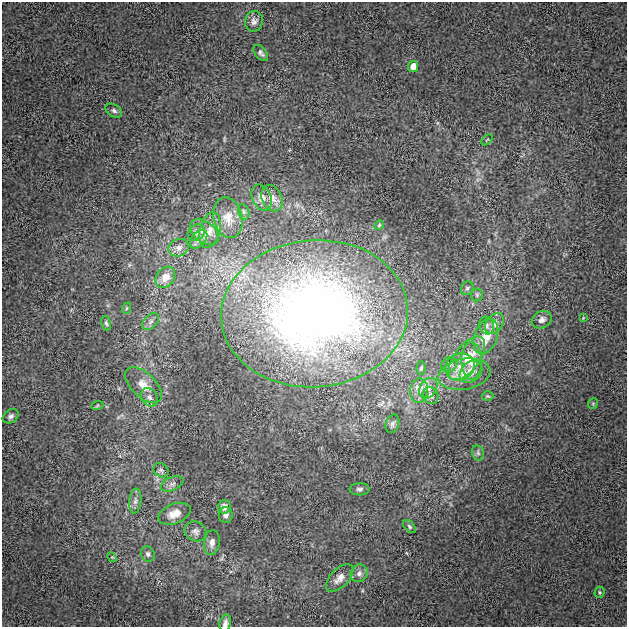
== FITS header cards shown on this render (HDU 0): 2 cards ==
NAXIS1  =                  625
NAXIS2  =                  625

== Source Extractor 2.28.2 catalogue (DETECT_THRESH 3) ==
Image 625 x 625 px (HDU 0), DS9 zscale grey, 1 PNG px = 1 image px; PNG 629 x 629 px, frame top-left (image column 1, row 625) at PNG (2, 2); each listed source drawn as its Kron ellipse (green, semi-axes under 4 px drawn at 4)
Background 0.0208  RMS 0.027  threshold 0.0806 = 3 sigma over >= 5 px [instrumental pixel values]
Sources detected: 61; all 61 listed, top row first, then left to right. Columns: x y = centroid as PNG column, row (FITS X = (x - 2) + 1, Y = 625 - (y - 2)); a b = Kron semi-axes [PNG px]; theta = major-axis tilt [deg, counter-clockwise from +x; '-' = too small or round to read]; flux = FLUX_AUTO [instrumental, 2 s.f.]
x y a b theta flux
254 21 10 8 76 8.3
261 53 9 5 -50 5
413 66 5 5 - 20
114 111 9 6 -33 5.2
487 140 6 2 44 1.3
262 198 14 9 -64 14
272 198 13 10 -66 13
244 212 8 5 -73 4
228 218 20 14 -76 25
379 225 5 4 - 2.3
210 230 18 10 76 18
205 232 16 10 -36 19
196 233 9 7 38 6.7
198 239 11 6 49 8.8
179 248 10 8 24 10
165 277 11 9 52 20
467 288 7 6 - 3.9
477 295 6 6 - 3.5
127 308 6 3 70 2
314 314 93 73 4 1500
583 318 4 4 - 1.4
542 320 10 8 29 8.6
151 321 10 6 45 6.5
106 323 7 4 -78 3.6
495 323 12 8 52 9.7
487 326 9 7 -70 6.1
486 336 18 11 69 38
467 358 25 12 53 46
472 361 19 10 -89 31
449 365 8 7 - 5.9
460 367 15 13 27 22
421 368 6 4 87 2.5
471 372 12 9 43 17
464 374 26 15 10 35
143 385 22 12 -44 23
428 388 11 8 57 12
419 391 12 9 84 13
431 396 9 7 -56 7.7
487 396 6 4 -2 2.2
149 397 10 7 -55 8
593 404 5 5 - 2
97 406 6 4 20 2
11 416 9 6 35 5.8
392 424 9 6 72 5.2
478 453 8 6 -76 4
161 470 8 6 -38 5
172 484 12 6 23 7.2
360 489 10 6 1 5.4
135 501 12 6 83 8.1
224 507 7 6 - 10
175 514 17 10 21 21
226 515 8 7 - 7.2
410 527 8 5 -46 3.5
195 531 11 9 -28 9.1
212 542 12 7 82 10
148 554 8 6 -65 5.5
112 557 5 4 - 2.1
359 573 9 8 - 7.9
340 578 17 9 45 16
599 592 5 5 - 2.5
225 623 8 5 78 6.8
At the frame edge (FLAGS 8, measured only in part): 1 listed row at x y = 225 623